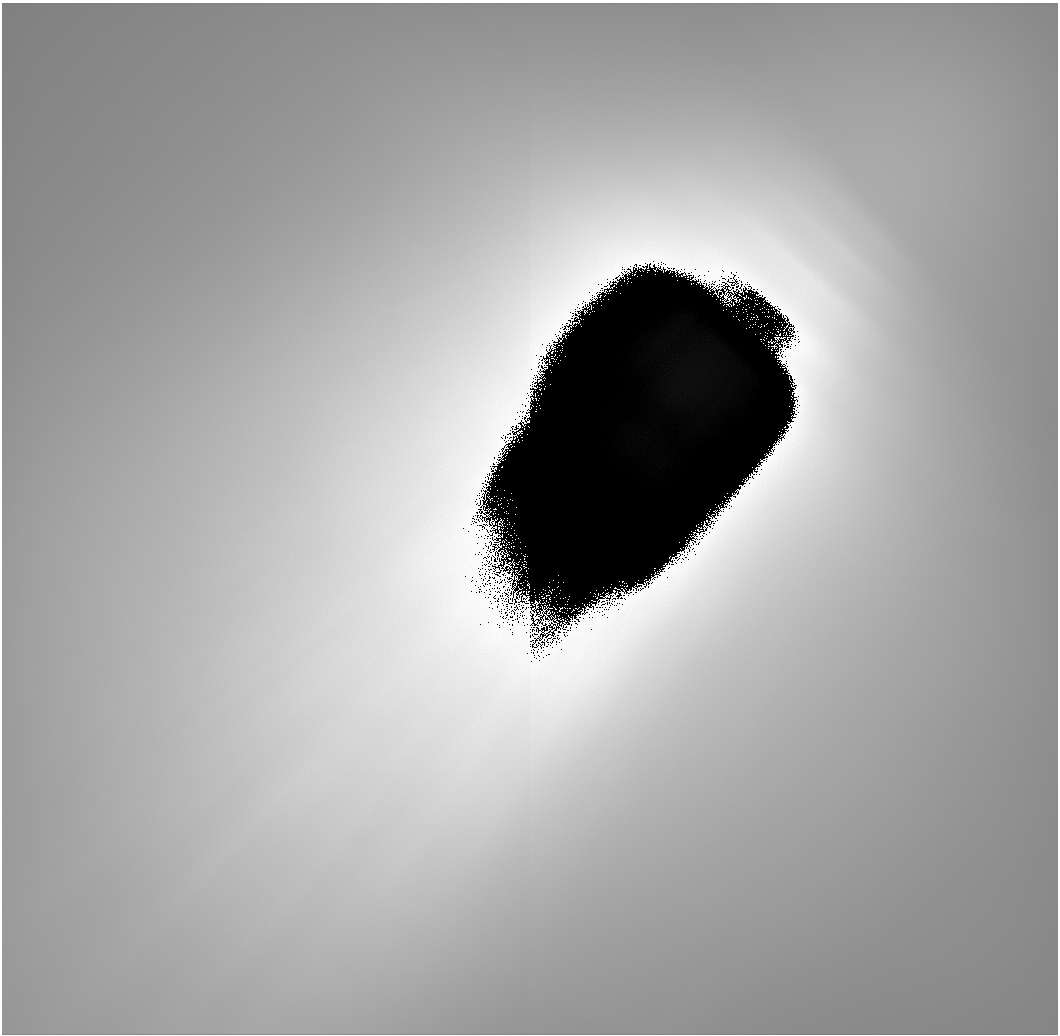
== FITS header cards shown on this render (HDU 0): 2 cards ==
NAXIS1  =                 1056 / Length of Axis 1 (Serial)
NAXIS2  =                 1032 / Length of Axis 2 (Parallel)

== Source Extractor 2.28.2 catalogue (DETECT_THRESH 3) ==
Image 1056 x 1032 px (HDU 0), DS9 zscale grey, 1 PNG px = 1 image px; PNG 1060 x 1036 px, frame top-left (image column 1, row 1032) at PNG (2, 3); no overlay
Background 12000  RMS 780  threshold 2340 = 3 sigma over >= 5 px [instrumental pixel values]
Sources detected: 16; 11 with non-positive FLUX_AUTO (blend fragments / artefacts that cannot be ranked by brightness) are not listed; the other 5 listed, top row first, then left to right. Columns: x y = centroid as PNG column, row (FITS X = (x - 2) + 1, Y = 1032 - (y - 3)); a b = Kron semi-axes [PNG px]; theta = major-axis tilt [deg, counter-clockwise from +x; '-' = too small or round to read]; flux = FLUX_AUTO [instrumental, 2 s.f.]
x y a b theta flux
657 469 71 37 50 9.9e+06
713 519 4 2 - 8.8e+04
691 543 2 2 - 7.7e+04
682 556 3 2 - 9.9e+04
599 604 5 2 - 4.2e+03
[11 non-positive-flux detections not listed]